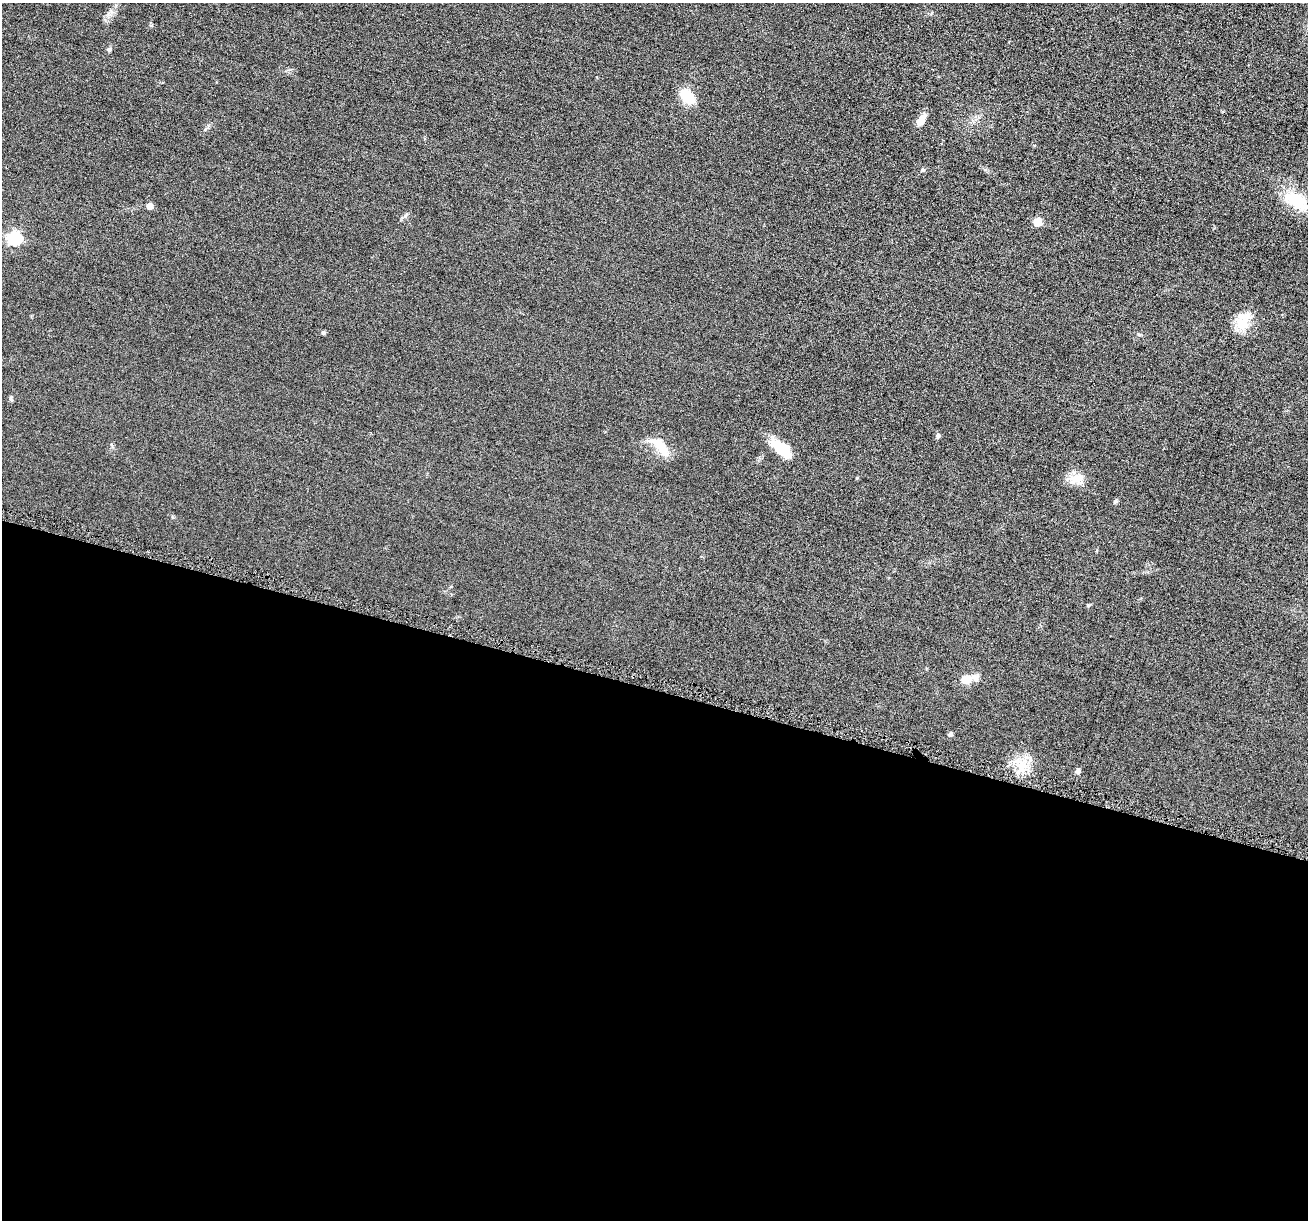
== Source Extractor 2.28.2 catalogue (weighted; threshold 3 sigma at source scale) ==
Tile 14 of 4 x 4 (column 2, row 4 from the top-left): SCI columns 1322-2627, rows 138-1355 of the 5255 x 5272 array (HDU 1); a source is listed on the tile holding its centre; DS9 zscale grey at full resolution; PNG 1310 x 1222 px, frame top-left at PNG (2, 3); no overlay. Shown black and unused: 44% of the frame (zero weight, under 4 of 8 exposures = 1% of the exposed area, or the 3 px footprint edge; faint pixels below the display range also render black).
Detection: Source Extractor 2.28.2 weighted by HDU 2 'WHT'; one run over the whole footprint, this tile lists its part. Background 0.0528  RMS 0.0086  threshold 0.035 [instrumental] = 3 sigma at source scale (4.09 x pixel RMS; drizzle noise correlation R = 1.36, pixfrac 0.8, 0.05/0.05 arcsec/px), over >= 5 px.
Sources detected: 21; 1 inside a brighter listed object's ellipse — not listed separately; the other 20 listed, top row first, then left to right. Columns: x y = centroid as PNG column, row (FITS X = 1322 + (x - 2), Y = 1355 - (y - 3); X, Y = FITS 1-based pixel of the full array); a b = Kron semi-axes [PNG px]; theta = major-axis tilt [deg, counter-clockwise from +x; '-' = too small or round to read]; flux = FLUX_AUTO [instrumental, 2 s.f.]
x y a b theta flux
109 49 6 5 - 1.3
687 97 13 9 -48 26
921 120 15 9 54 6.1
922 170 7 4 27 1.3
1296 201 32 17 -28 27
149 206 5 5 - 6.9
1038 222 5 5 - 21
15 238 6 6 - 110
1243 322 25 16 62 15
323 333 5 5 - 1.1
11 399 7 4 -46 1.1
938 436 6 5 - 2
661 447 26 10 -52 15
781 448 26 12 -35 18
1076 479 20 12 22 9.3
1115 501 6 4 89 1.1
966 679 10 9 - 10
950 734 6 4 71 1.4
1022 765 15 12 -7 13
1078 771 8 6 87 1.7
Unlisted compact peaks at least as high as the median listed source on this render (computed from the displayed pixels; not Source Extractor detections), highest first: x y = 405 216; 857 478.